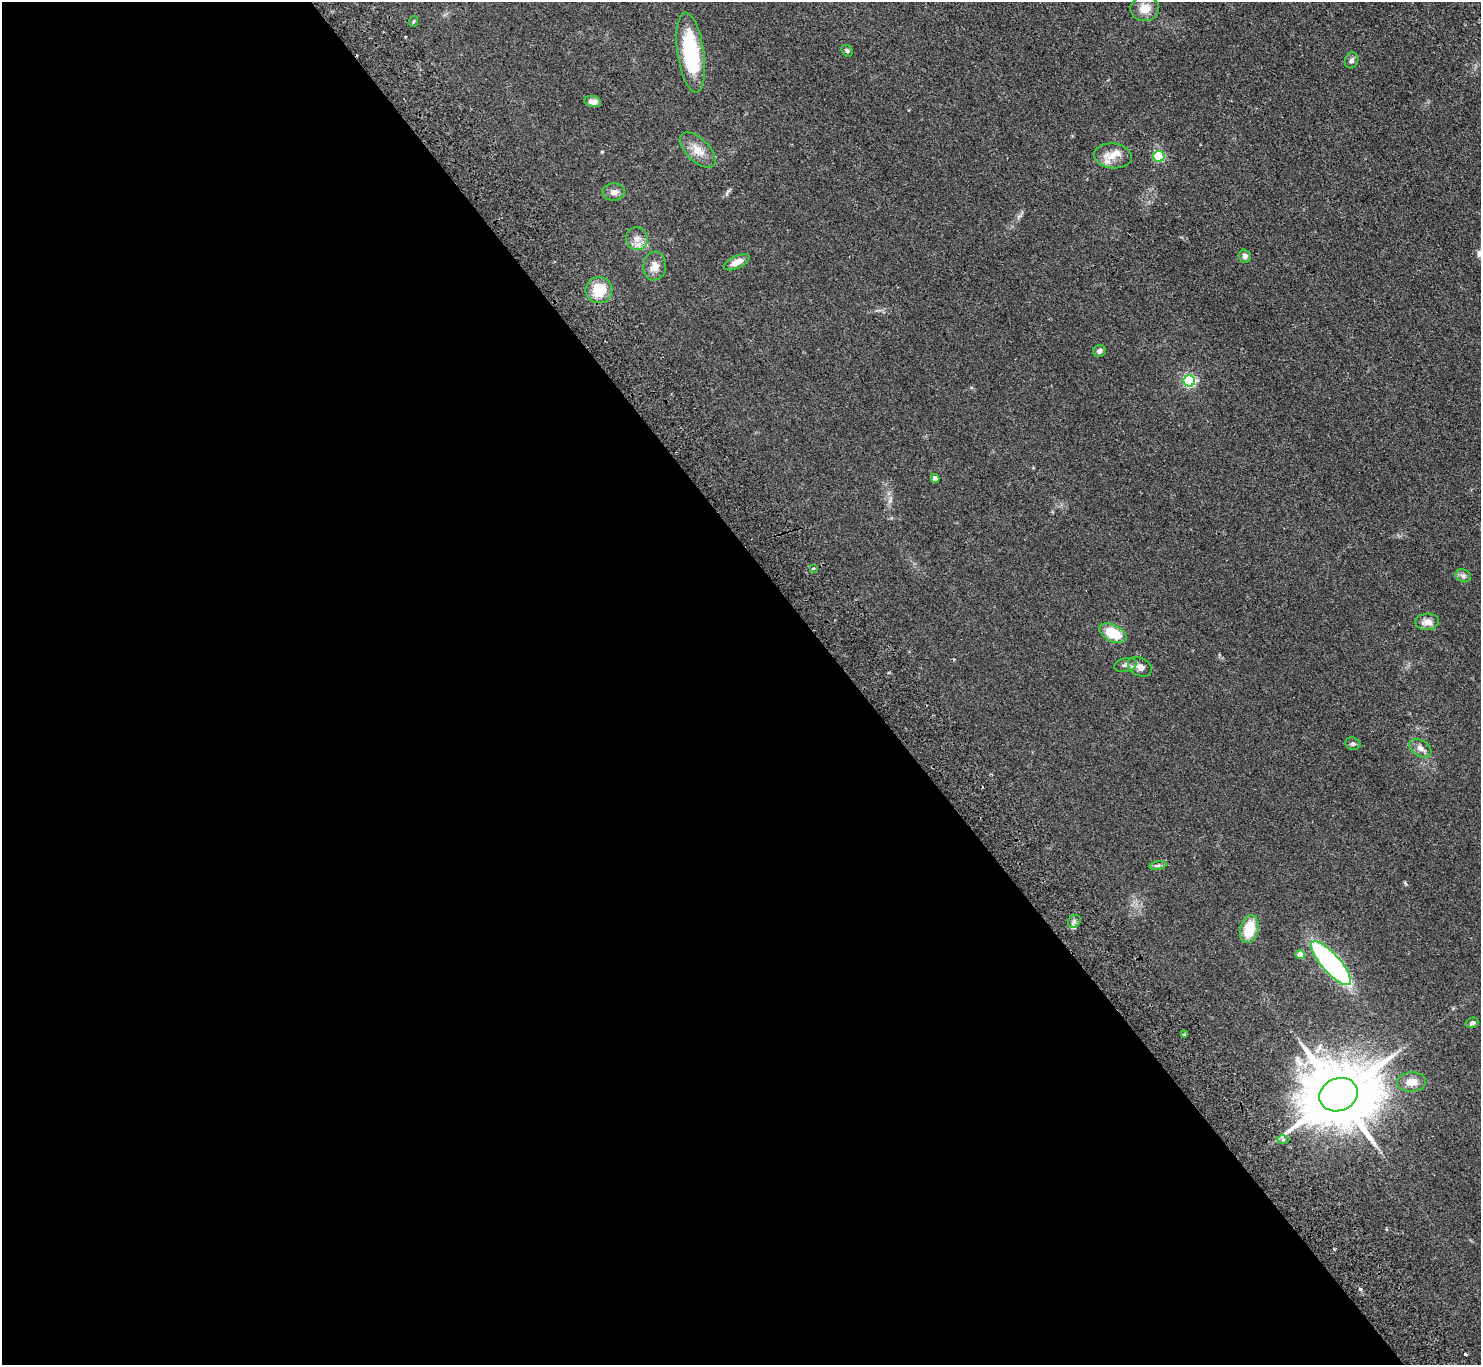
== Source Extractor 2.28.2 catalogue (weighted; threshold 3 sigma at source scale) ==
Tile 9 of 4 x 4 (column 1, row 3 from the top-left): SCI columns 49-1527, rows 1699-3061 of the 6014 x 5985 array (HDU 1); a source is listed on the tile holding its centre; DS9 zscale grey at full resolution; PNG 1483 x 1367 px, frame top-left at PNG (2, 2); each listed source drawn as its Kron ellipse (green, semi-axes under 4 px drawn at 4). Shown black and unused: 58% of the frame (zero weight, under 2 of 3 exposures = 3% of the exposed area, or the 3 px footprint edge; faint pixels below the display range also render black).
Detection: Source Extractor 2.28.2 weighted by HDU 2 'WHT'; one run over the whole footprint, this tile lists its part. Background 0.0514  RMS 0.0075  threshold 0.0337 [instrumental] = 3 sigma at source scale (4.5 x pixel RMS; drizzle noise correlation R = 1.50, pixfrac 1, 0.05/0.05 arcsec/px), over >= 5 px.
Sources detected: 40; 3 cosmic-ray / hot-pixel residue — neither listed nor drawn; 1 inside a brighter listed object's ellipse — not listed separately; the other 36 listed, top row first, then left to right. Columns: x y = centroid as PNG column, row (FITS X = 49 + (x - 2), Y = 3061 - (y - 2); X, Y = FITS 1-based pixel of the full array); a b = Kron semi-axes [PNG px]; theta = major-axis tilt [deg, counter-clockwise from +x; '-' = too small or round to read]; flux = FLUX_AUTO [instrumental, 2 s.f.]
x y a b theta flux
1145 9 14 12 9 8.6
414 21 6 3 70 0.7
847 51 6 5 - 1.3
691 52 40 13 -82 49
1352 60 8 6 65 2.1
593 102 8 5 -10 4.5
698 150 22 11 -45 9.7
1113 156 19 12 -6 10
1159 157 5 5 - 52
614 192 11 8 3 3.8
637 239 11 11 - 5.5
1245 256 7 6 - 2.2
737 262 14 6 26 6.5
655 266 14 11 81 7.3
599 290 13 13 - 20
1099 351 6 6 - 2.6
1189 381 5 5 - 95
935 478 4 4 - 4.6
813 568 3 3 - 1
1463 576 8 6 -22 2
1427 622 12 8 3 5
1113 633 14 8 -27 20
1125 665 11 6 13 2.7
1140 667 13 9 -30 3.7
1353 744 7 6 - 1.6
1420 748 12 8 -33 4.1
1158 866 8 4 8 1.5
1074 921 7 5 47 1.8
1249 929 14 9 76 20
1300 955 4 4 - 8.6
1331 963 28 9 -49 160
1472 1023 6 5 - 1.7
1184 1035 4 3 - 3.3
1412 1082 14 9 3 7.8
1339 1095 19 16 22 7200
1283 1140 6 4 1 1.3